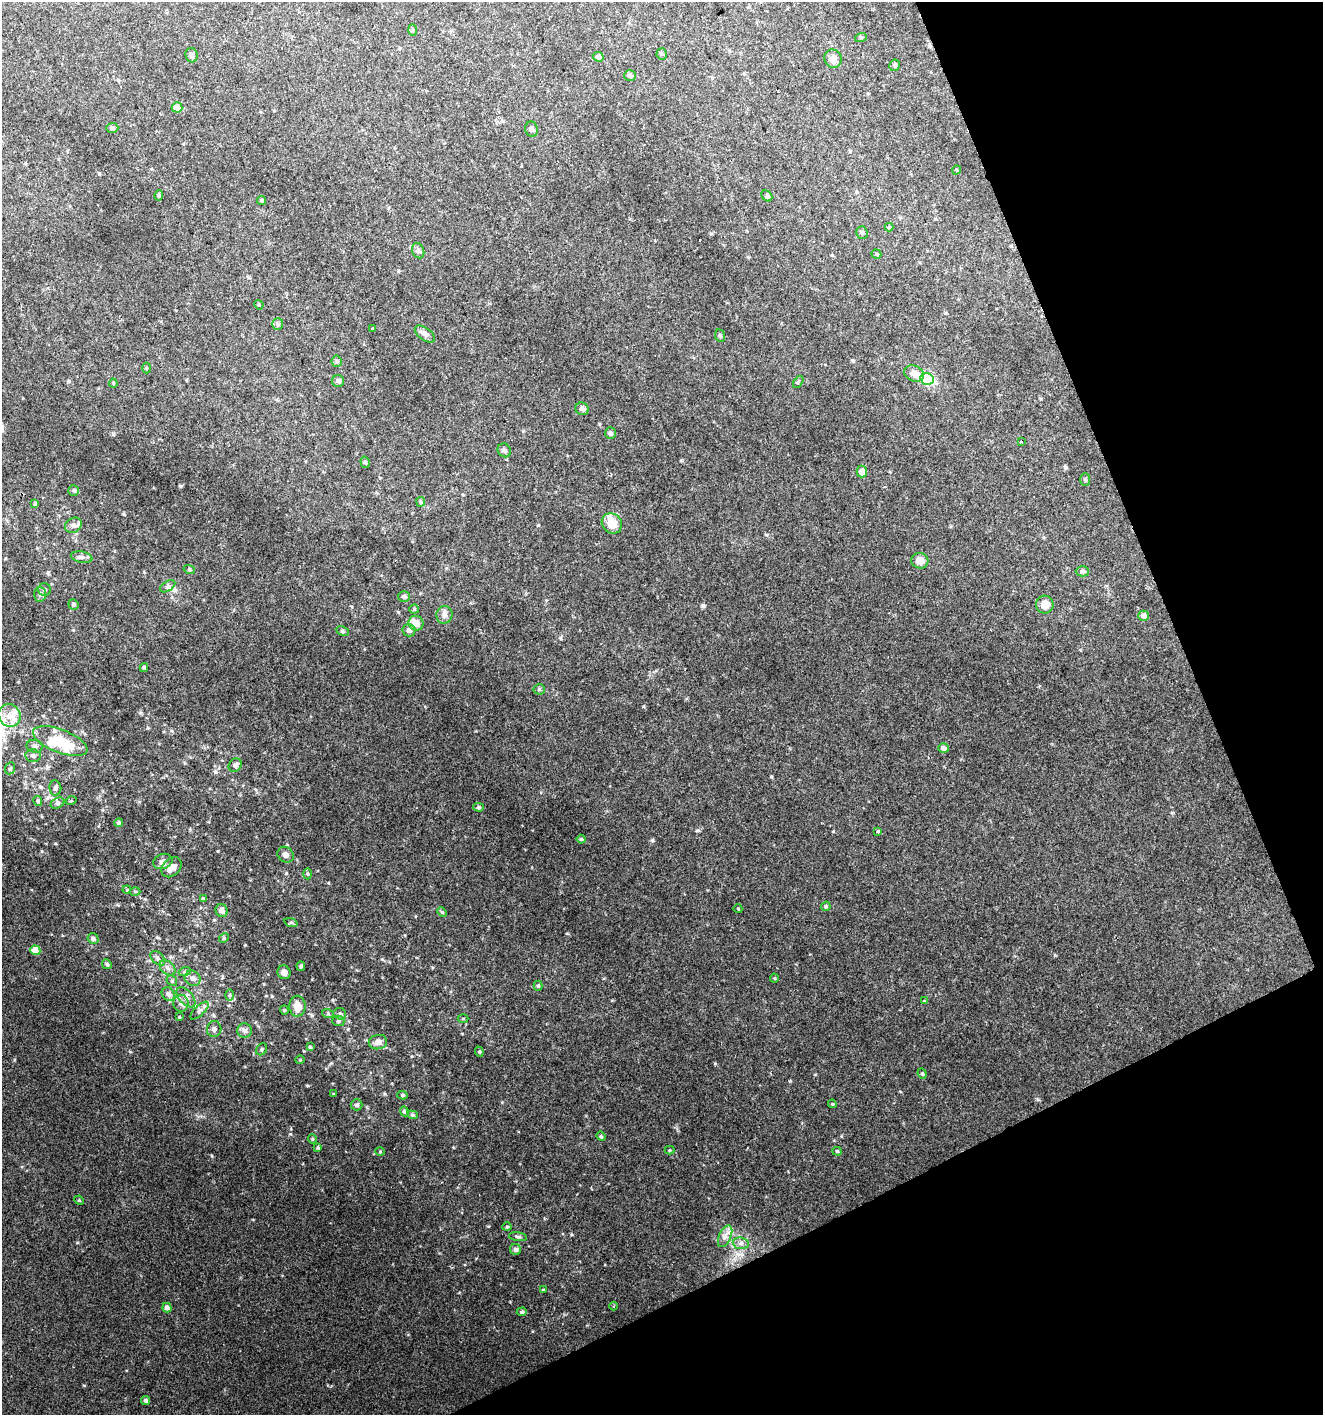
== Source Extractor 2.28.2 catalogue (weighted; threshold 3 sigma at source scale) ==
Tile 12 of 4 x 4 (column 4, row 3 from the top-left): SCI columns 4053-5373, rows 1418-2830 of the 5518 x 5657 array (HDU 1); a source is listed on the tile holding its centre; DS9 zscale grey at full resolution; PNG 1325 x 1417 px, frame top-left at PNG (2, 2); each listed source drawn as its Kron ellipse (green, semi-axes under 4 px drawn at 4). Shown black and unused: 21% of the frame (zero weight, under 2 of 3 exposures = <1% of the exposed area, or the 3 px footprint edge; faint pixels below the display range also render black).
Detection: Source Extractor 2.28.2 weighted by HDU 2 'WHT'; one run over the whole footprint, this tile lists its part. Background 0.0377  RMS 0.0054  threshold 0.0243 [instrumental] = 3 sigma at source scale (4.5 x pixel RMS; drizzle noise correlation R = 1.50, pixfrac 1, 0.0396/0.0396 arcsec/px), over >= 5 px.
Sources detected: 151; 6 inside a brighter listed object's ellipse — not listed separately; the other 145 listed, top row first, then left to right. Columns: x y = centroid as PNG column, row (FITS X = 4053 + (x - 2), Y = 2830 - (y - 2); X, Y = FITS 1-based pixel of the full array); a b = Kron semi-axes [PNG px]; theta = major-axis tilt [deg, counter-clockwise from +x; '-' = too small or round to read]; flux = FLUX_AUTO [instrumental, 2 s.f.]
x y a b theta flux
413 30 6 4 -88 0.8
861 37 6 4 18 0.64
662 54 5 5 - 0.78
192 55 7 6 - 1.7
598 57 5 4 - 1.9
833 59 9 8 - 2.9
895 65 6 5 - 1.1
630 76 6 5 - 1
177 107 5 5 - 5.9
112 128 6 5 - 0.91
531 129 8 6 -77 1.5
956 170 5 3 - 0.43
159 195 5 4 - 0.87
767 196 6 4 -45 0.75
262 200 4 4 - 0.88
889 227 4 4 - 0.51
862 232 6 5 - 1.1
418 251 8 6 -69 1.4
876 254 5 4 - 0.95
259 305 5 3 - 0.52
278 324 6 5 - 0.84
372 328 3 3 - 1.2
425 334 11 6 -37 2.3
720 336 6 5 - 0.86
337 361 5 5 - 0.81
146 368 5 3 - 0.5
914 374 10 7 -24 4.5
927 379 7 5 -15 49
338 381 6 6 - 1.1
798 382 7 3 54 0.72
113 383 4 4 - 0.54
582 409 7 6 - 1.7
610 433 6 5 - 1.4
1021 442 4 2 - 0.47
504 450 7 6 - 1.3
365 462 6 4 -73 0.9
862 472 6 5 - 5.1
1085 480 6 5 - 0.8
74 490 5 5 - 0.9
421 502 5 4 - 0.7
35 504 4 3 - 0.82
612 523 11 9 -46 8
73 525 9 7 37 2
82 557 11 5 -11 1.8
920 561 8 7 - 4.1
189 569 5 3 - 0.63
1082 571 7 5 0 0.99
168 586 8 5 31 1.3
45 590 6 6 - 1
40 594 7 6 - 1.4
404 597 6 5 - 1.3
73 604 5 5 - 0.95
1045 605 9 8 - 4.1
414 609 4 4 - 0.69
444 615 9 8 - 2
1143 616 5 5 - 3
416 623 7 7 - 5.1
409 630 6 6 - 2.2
342 631 6 4 -27 0.84
144 667 4 3 - 0.79
539 689 5 5 - 0.72
9 715 12 10 -53 5.6
60 741 29 11 -21 19
35 746 8 6 -12 1.7
943 748 5 4 - 2.6
33 756 7 6 - 1.6
235 765 7 6 - 1.6
10 768 6 5 - 0.91
55 788 7 6 - 1.3
38 801 5 4 - 0.97
71 801 5 3 - 0.47
58 803 7 5 27 1.1
479 807 5 4 - 0.77
119 823 4 4 - 1.1
878 831 3 3 - 1.5
581 839 4 4 - 0.64
286 855 8 7 - 2
163 861 10 7 20 2.1
171 867 11 8 45 4
308 874 5 3 - 0.62
127 890 4 3 - 0.44
135 891 5 3 - 0.54
203 899 4 3 - 1.4
826 906 5 4 - 0.86
738 909 4 3 - 0.39
222 911 6 6 - 2.1
442 912 5 4 - 0.68
291 923 7 4 -19 0.77
224 938 5 4 - 0.54
93 939 5 5 - 1.4
35 950 5 5 - 8.1
158 958 9 5 -45 1.5
107 964 5 4 - 0.79
301 966 5 4 - 0.92
167 968 9 6 -41 1.8
185 971 6 4 20 0.74
284 972 7 6 - 2
193 978 8 7 - 2.2
774 978 4 4 - 0.55
172 981 6 4 -47 0.81
538 986 5 4 - 0.77
168 994 7 6 - 2.1
230 995 6 4 89 0.75
186 997 12 6 -50 2.5
924 1001 4 3 - 0.44
181 1003 8 7 - 2.3
297 1006 10 8 -90 6.2
284 1010 4 4 - 0.58
199 1011 12 5 44 1.8
328 1014 6 4 -19 0.63
340 1014 6 5 - 1.2
179 1017 4 3 - 0.44
463 1019 5 3 - 0.49
338 1021 6 5 - 0.96
214 1029 8 7 - 1.7
245 1031 7 7 - 2.1
378 1042 9 7 12 3.5
310 1047 4 4 - 0.71
262 1049 6 5 - 0.94
479 1052 5 4 - 0.68
300 1060 4 4 - 0.52
922 1074 5 4 - 0.82
333 1094 4 2 - 0.35
402 1095 5 4 - 0.77
832 1104 4 4 - 0.56
357 1105 6 5 - 1.2
404 1111 5 4 - 1.1
412 1115 5 4 - 0.77
601 1136 5 4 - 0.69
312 1139 4 4 - 0.58
318 1147 4 4 - 0.67
669 1150 5 4 - 0.67
837 1151 5 4 - 0.6
380 1152 5 3 - 0.45
79 1200 5 4 - 0.49
507 1227 4 4 - 0.55
725 1236 11 6 66 2.6
518 1237 9 4 -9 1
741 1243 8 5 -6 1.8
515 1250 5 5 - 1.2
543 1290 4 3 - 0.55
614 1306 4 3 - 0.48
167 1308 5 4 - 2.2
522 1312 5 4 - 1.1
146 1400 5 4 - 1.1
Unlisted compact peaks at least as high as the median listed source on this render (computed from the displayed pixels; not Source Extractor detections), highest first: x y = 652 840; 290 1134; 77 1242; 715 1063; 286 873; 245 945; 42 851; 218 851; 1055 955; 697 830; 703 605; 771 776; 833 831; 118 905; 55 843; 308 1086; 502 1102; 113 434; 382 959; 571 1234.